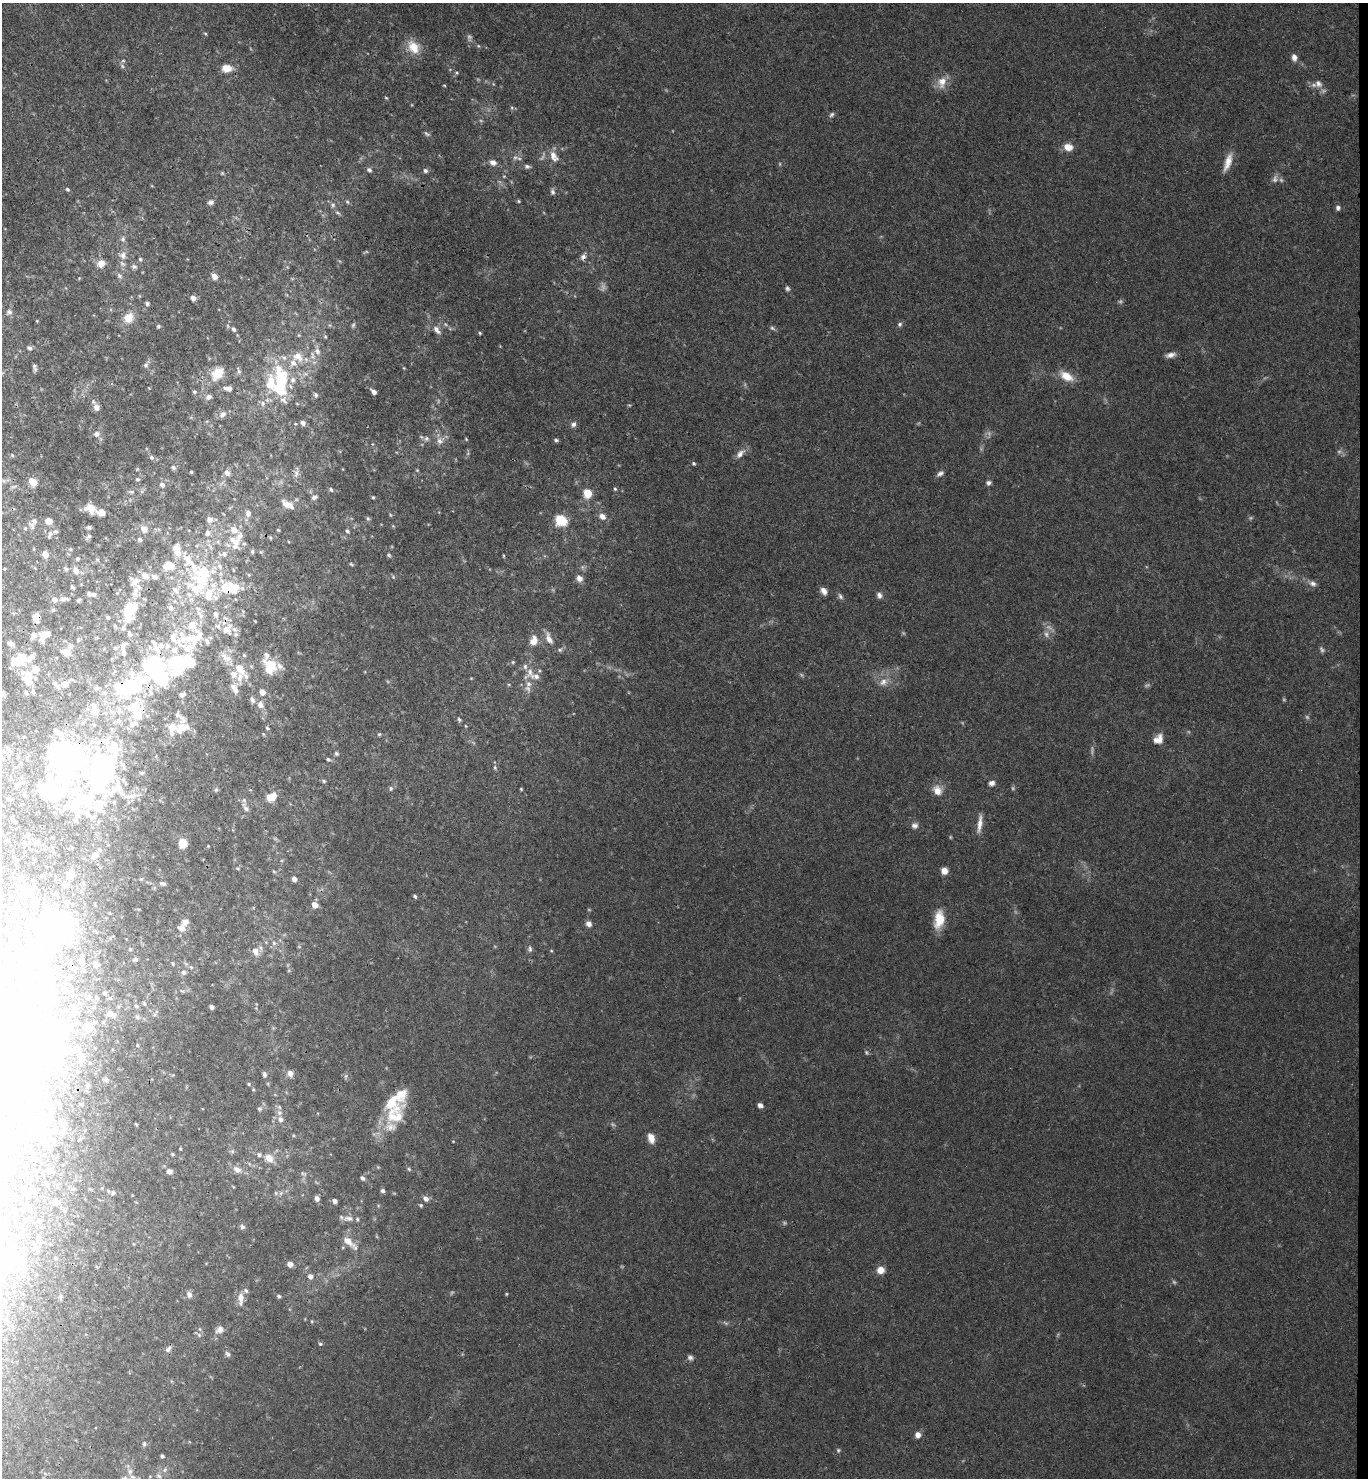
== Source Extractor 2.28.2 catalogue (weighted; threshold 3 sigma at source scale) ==
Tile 6 of 3 x 3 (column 3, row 2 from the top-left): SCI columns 2892-4257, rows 1485-2960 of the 4515 x 4442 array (HDU 1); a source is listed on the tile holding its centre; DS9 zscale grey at full resolution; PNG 1370 x 1480 px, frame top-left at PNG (2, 3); no overlay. Shown black and unused: <1% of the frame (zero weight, under 3 of 4 exposures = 6% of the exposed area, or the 3 px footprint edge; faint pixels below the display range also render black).
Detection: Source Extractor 2.28.2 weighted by HDU 2 'WHT'; one run over the whole footprint, this tile lists its part. Background 0.039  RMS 0.003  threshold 0.0133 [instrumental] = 3 sigma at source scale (4.5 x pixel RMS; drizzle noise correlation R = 1.50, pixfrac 1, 0.05/0.05 arcsec/px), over >= 5 px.
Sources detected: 464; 23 too faint to see at this stretch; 49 inside a brighter object's white glare — not listed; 82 inside a brighter listed object's ellipse — not listed separately; the other 310 listed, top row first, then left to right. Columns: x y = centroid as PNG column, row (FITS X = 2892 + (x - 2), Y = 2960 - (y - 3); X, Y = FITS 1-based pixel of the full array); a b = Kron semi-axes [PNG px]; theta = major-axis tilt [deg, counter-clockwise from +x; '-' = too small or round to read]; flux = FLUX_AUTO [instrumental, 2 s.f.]
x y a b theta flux
205 33 5 3 - 0.32
479 46 5 3 - 0.29
413 47 19 13 -56 4.8
1294 57 8 6 -79 1.6
123 61 6 4 1 0.42
122 66 7 4 -46 0.56
227 68 11 8 -1 3.6
456 73 6 5 - 0.43
942 82 17 11 79 3.4
1318 84 12 10 -33 2.1
444 85 4 3 - 0.23
386 98 5 4 - 0.34
832 114 8 5 45 0.66
427 134 10 4 -36 0.64
1068 147 10 7 -15 3.3
554 156 17 9 -61 2.9
493 162 9 7 -19 1.5
1228 162 24 8 71 3.3
527 166 8 5 -14 0.79
369 170 6 5 - 0.8
425 171 6 5 - 0.77
222 173 5 4 - 0.36
67 189 5 4 - 0.46
553 192 8 5 -78 0.78
518 201 4 4 - 0.36
210 202 7 6 - 0.96
347 202 6 4 -67 0.44
333 205 6 6 - 0.63
1338 208 6 5 - 0.85
123 239 8 6 90 0.9
122 255 11 9 -27 1.8
583 257 7 7 - 1.2
140 259 5 5 - 0.52
101 263 10 9 - 2.5
134 267 8 6 -16 0.86
119 276 8 6 -50 0.82
215 276 7 6 - 1.6
787 289 6 6 - 0.63
193 298 6 5 - 1.3
147 303 5 5 - 0.59
9 312 7 6 - 0.89
129 318 13 11 51 3.8
900 324 7 6 - 0.64
353 325 6 5 - 0.5
158 326 4 4 - 0.42
234 329 6 5 - 0.78
437 330 14 7 -55 1.7
480 333 4 3 - 0.34
325 337 5 3 - 0.3
29 348 7 5 -17 0.73
317 351 9 6 -64 1.1
1171 355 11 5 13 1.5
298 357 16 11 -35 3.5
284 358 7 5 -43 0.74
145 365 7 6 - 0.77
35 367 8 4 -79 0.8
404 368 5 3 - 0.27
238 371 9 6 -79 0.85
217 373 21 15 49 5.7
1066 376 16 9 -29 4.7
281 378 19 14 -77 11
228 388 13 7 -5 1.6
194 392 5 4 - 0.46
374 392 6 4 -42 1.4
316 395 6 5 - 0.52
208 397 8 7 - 1.2
283 400 13 6 -38 1.4
263 403 8 7 - 1.1
96 407 9 8 - 1.6
223 414 10 7 54 1.4
303 423 5 5 - 1
573 424 7 6 - 0.95
96 434 9 8 - 1.4
426 438 8 6 89 0.74
466 439 4 3 - 0.25
556 440 6 4 -10 0.54
439 441 9 7 -71 1.4
740 454 14 7 51 1.8
12 455 5 4 - 0.31
151 457 7 6 - 0.69
694 463 5 4 - 0.48
173 467 6 5 - 0.61
417 470 4 4 - 0.27
191 472 3 3 - 0.31
227 473 9 7 -44 1.4
940 473 9 5 30 0.92
296 474 11 6 89 1.2
137 479 6 4 -13 0.44
33 482 6 5 - 6.3
988 483 6 5 - 0.8
162 485 6 5 - 1
331 489 6 4 -51 0.52
615 489 4 4 - 0.43
131 492 6 4 -1 0.49
587 493 6 5 - 8.5
314 497 8 5 21 0.79
373 497 5 4 - 0.37
288 505 18 8 -29 2.7
90 508 12 9 -29 3.7
101 512 6 5 - 2.8
248 513 9 7 83 1.2
390 515 6 4 -88 0.31
602 516 8 6 -41 1.9
368 518 6 5 - 0.51
210 519 9 9 - 1.5
560 520 13 11 -34 7.1
34 521 10 8 75 1.3
48 521 6 6 - 2.7
393 526 4 4 - 0.3
89 527 6 5 - 0.51
25 528 5 4 - 0.33
144 529 9 7 -50 1.7
278 530 4 3 - 0.29
347 531 6 5 - 0.59
207 533 9 8 - 1.4
50 534 10 6 71 1.1
89 536 7 5 38 0.51
270 538 5 4 - 0.36
140 540 5 5 - 0.59
236 541 16 11 76 3.9
210 546 11 3 -60 0.74
70 549 4 4 - 0.32
252 552 6 5 - 0.47
45 554 6 5 - 2
224 554 8 7 - 1.2
389 555 6 4 -24 0.5
504 556 4 3 - 0.24
77 558 4 4 - 0.4
188 560 27 14 -59 7.3
351 564 6 3 -45 0.37
169 566 15 10 0 5.2
220 566 9 7 -63 1.6
5 569 3 2 - 0.33
66 569 5 4 - 0.49
76 571 8 6 -51 1.6
155 577 9 7 -25 1.2
393 577 5 4 - 0.38
579 578 7 6 - 1.8
135 582 14 9 39 2.3
1313 583 10 7 -17 1.3
73 587 5 3 - 0.45
197 588 32 21 22 17
231 588 27 15 -1 11
824 591 9 6 -58 1.6
94 594 7 5 -20 0.71
879 595 7 6 - 1.1
840 596 9 6 -58 0.79
54 599 7 7 - 1.3
64 599 13 4 5 0.85
78 600 5 4 - 0.45
171 608 9 8 - 1.5
130 610 22 13 69 12
215 614 8 6 -73 1.2
36 616 8 7 - 1.9
108 617 5 4 - 0.4
192 625 15 13 68 5.3
227 630 18 12 -45 3.8
129 633 11 5 -59 0.88
1046 634 9 6 -79 1.2
44 635 16 11 44 2.8
549 638 16 7 -68 2.1
78 640 4 4 - 0.32
534 641 12 9 73 2.9
11 644 8 5 -29 1.1
124 644 7 6 - 0.78
560 650 7 5 21 0.58
66 652 12 9 -20 2.3
244 655 5 4 - 0.32
19 660 19 12 34 6.2
513 662 5 4 - 0.37
271 665 18 13 -49 5.9
240 669 16 7 -50 5.3
530 672 14 8 84 2.5
234 674 10 9 - 1.9
28 676 16 14 12 4.3
883 682 12 9 31 2.3
55 683 6 5 - 0.58
130 688 116 41 23 60
235 690 13 9 -80 2
33 692 5 4 - 0.5
262 692 6 5 - 1.6
26 693 8 2 -68 0.31
2 694 7 5 16 0.84
252 700 9 6 -64 0.87
260 705 9 7 -75 1.5
177 715 10 7 -32 1.4
459 719 6 4 -63 0.52
182 728 20 12 25 5.6
267 728 4 4 - 0.37
379 734 5 4 - 0.41
1158 739 12 10 44 2.6
114 744 20 10 -53 3.8
336 753 6 5 - 0.56
328 759 4 4 - 0.64
495 768 6 4 -79 0.47
87 773 86 37 -49 45
141 773 6 3 -18 0.33
324 781 5 5 - 0.41
992 783 8 6 14 1.1
17 785 9 8 - 1.3
391 788 7 5 -89 0.6
216 789 6 5 - 0.51
521 789 5 3 - 0.28
937 790 13 10 -58 2.8
24 795 7 5 -47 0.65
271 797 12 8 30 3.7
8 799 7 5 -68 0.51
244 800 5 5 - 0.59
246 808 8 6 -42 0.91
13 820 6 3 -50 0.5
980 824 25 6 84 2.5
914 825 9 8 - 1.2
950 837 4 4 - 0.3
37 842 7 6 - 0.96
183 843 8 8 - 4.5
208 846 4 4 - 0.23
95 855 10 8 26 1.9
944 871 7 7 - 2
274 872 6 3 -20 0.33
70 874 8 7 - 3
294 879 5 5 - 1.2
162 884 8 5 -15 0.74
65 885 7 6 - 0.85
415 896 5 4 - 0.49
35 902 10 6 -89 1.9
66 902 6 5 - 0.63
315 905 6 5 - 2.6
939 919 22 11 81 6
589 924 7 6 - 1.4
53 926 30 21 -33 29
181 928 11 9 -26 1.7
274 943 6 5 - 0.66
130 949 5 4 - 0.33
530 949 10 5 90 0.77
255 951 11 7 -61 2.1
136 959 7 5 17 0.63
82 962 8 5 -81 0.8
173 963 6 3 -81 0.32
96 965 6 5 - 1.3
191 967 5 4 - 0.39
74 969 6 4 -16 0.47
84 970 4 4 - 0.36
184 972 7 6 - 0.92
45 974 14 7 -25 1.9
105 993 7 4 -52 0.58
211 1007 4 3 - 0.69
73 1013 7 6 - 0.81
110 1014 11 7 -20 2
137 1017 8 6 -54 0.94
88 1028 8 7 - 3.6
137 1045 5 4 - 0.37
47 1047 31 27 0 43
81 1057 7 6 - 1.7
290 1073 9 8 - 1.4
264 1074 8 5 -78 0.73
346 1076 6 4 71 0.46
106 1079 6 5 - 0.64
249 1084 5 4 - 0.32
87 1085 5 4 - 0.39
253 1089 4 3 - 0.31
391 1102 30 25 -21 10
760 1105 6 5 - 1.1
259 1109 6 5 - 0.54
280 1119 8 7 - 1.4
4 1131 7 5 -29 0.63
651 1138 12 7 -72 2.4
46 1142 8 6 80 0.88
232 1151 6 5 - 0.52
173 1154 5 4 - 0.38
269 1158 13 10 -36 2.9
237 1169 11 8 -27 1.9
409 1169 5 4 - 0.4
50 1170 5 4 - 0.7
169 1171 7 7 - 1.2
303 1173 9 4 -27 0.55
362 1178 6 4 -41 0.78
73 1189 5 4 - 0.38
383 1191 5 5 - 0.69
113 1193 6 5 - 0.46
276 1193 6 4 -89 0.43
426 1198 7 6 - 1.4
317 1199 6 5 - 1.2
335 1201 5 4 - 0.95
56 1202 7 6 - 1.1
421 1205 5 4 - 0.42
348 1218 14 7 -5 1.7
39 1221 4 4 - 0.53
242 1227 7 5 -30 0.77
38 1237 5 4 - 0.45
348 1241 16 8 -38 3
8 1260 15 10 72 19
290 1264 5 5 - 1.9
880 1270 8 7 - 2.7
310 1276 6 5 - 1.2
189 1294 8 7 - 1.2
506 1294 4 3 - 0.29
278 1296 4 4 - 0.57
241 1298 18 7 90 2.6
219 1330 12 9 28 1.6
199 1335 6 5 - 0.57
320 1344 5 4 - 0.44
168 1349 10 6 52 0.99
228 1354 8 5 -49 0.72
690 1357 8 7 - 0.88
918 1435 7 6 - 1.8
144 1444 6 4 -90 0.62
838 1450 6 5 - 0.45
162 1456 4 3 - 0.54
130 1471 8 6 76 1.2
159 1476 8 5 -48 0.77
Overlapping masked pixels (flux is a lower limit): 4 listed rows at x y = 583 257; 231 588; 36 616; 130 688
Isophote crosses this tile's border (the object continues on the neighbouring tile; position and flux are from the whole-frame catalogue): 3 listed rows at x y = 2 694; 47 1047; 8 1260